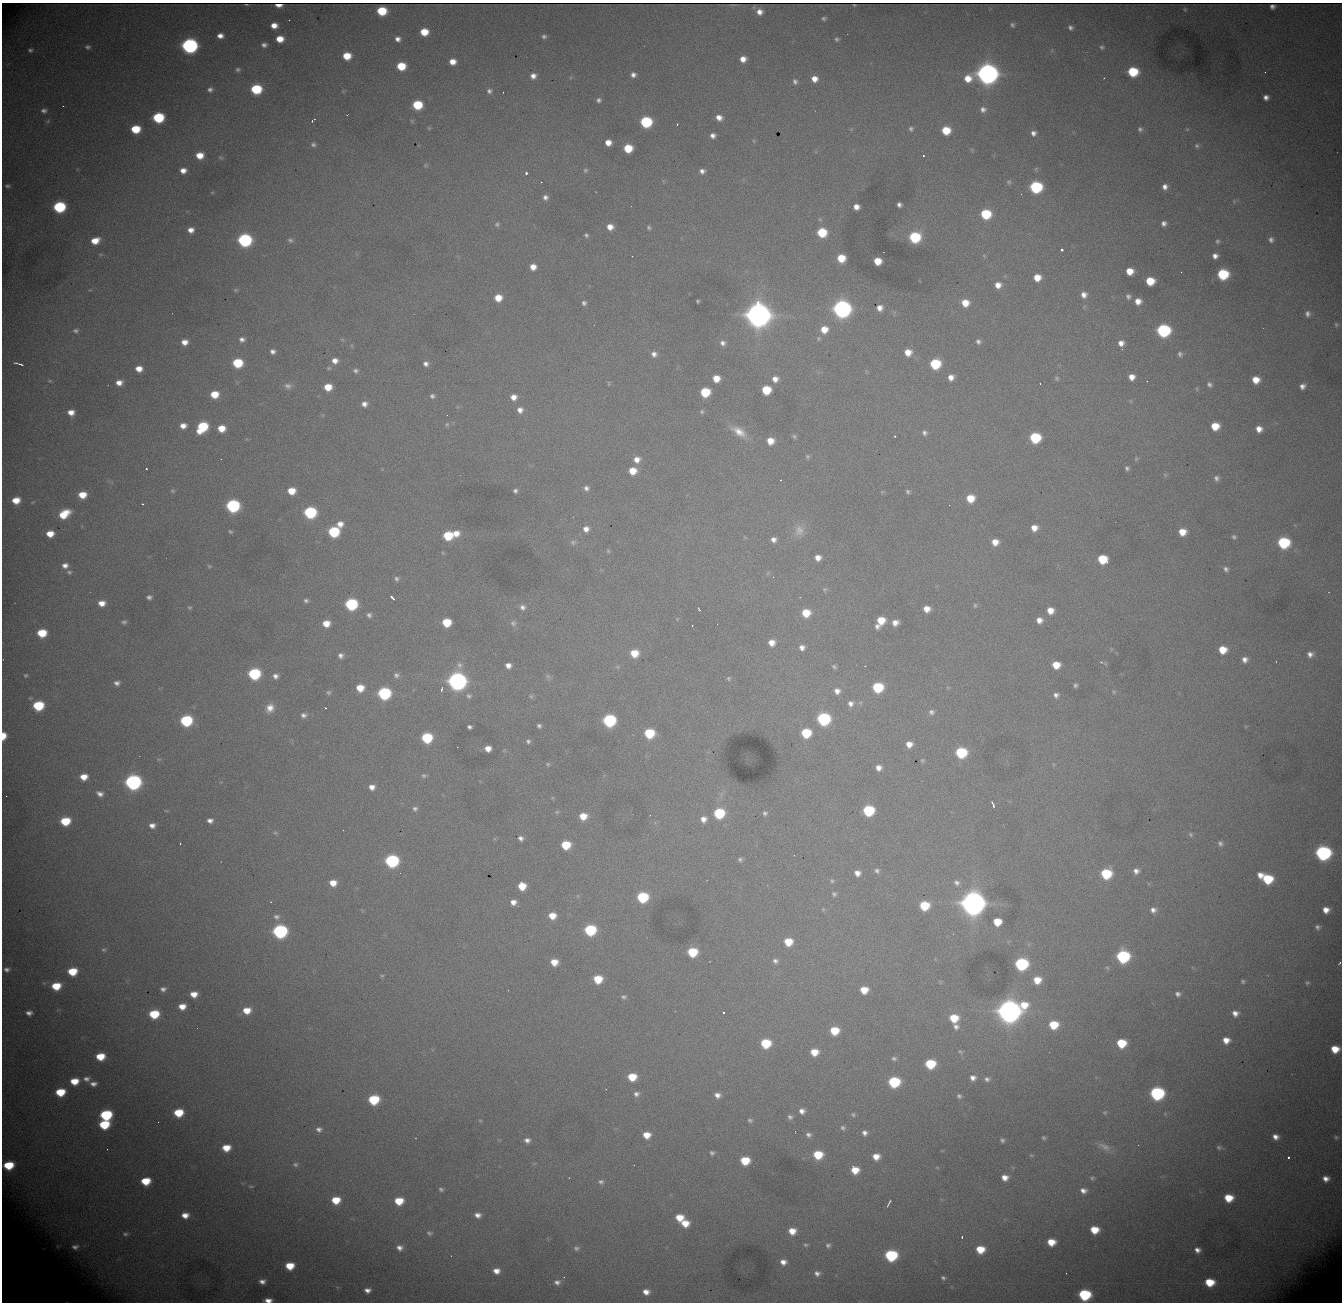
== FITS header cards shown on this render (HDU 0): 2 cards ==
NAXIS1  = 1340
NAXIS2  = 1300

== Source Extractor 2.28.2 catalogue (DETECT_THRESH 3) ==
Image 1340 x 1300 px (HDU 0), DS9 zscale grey, 1 PNG px = 1 image px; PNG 1344 x 1304 px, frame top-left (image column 1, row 1300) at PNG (2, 3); no overlay
Background 2550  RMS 29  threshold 85.8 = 3 sigma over >= 5 px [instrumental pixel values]
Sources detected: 495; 1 with non-positive FLUX_AUTO (blend fragments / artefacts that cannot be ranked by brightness) is not listed; the other 494 listed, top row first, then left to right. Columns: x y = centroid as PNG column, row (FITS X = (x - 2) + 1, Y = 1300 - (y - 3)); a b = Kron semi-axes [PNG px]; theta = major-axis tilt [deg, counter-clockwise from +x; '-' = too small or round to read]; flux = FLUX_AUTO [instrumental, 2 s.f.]
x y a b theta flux
278 5 6 3 -4 4.7e+03
854 5 3 2 - 1.4e+03
1185 10 4 3 - 2.0e+03
382 11 7 6 - 8.4e+04
759 12 6 5 - 1.3e+04
824 18 4 4 - 3.6e+03
274 25 6 5 - 1.8e+04
1012 25 5 5 - 4.2e+03
1070 28 5 5 - 5.5e+03
424 32 7 6 - 4.4e+04
220 36 6 5 - 1.3e+04
544 36 5 4 - 4.8e+03
280 39 6 6 - 2.9e+04
398 39 6 5 - 9.3e+03
837 39 4 4 - 3.6e+03
264 45 5 4 - 6.7e+03
189 46 8 7 - 7.9e+05
88 47 7 6 - 5.4e+03
1102 47 5 5 - 3.5e+03
30 50 6 5 - 4.4e+03
347 56 7 6 - 4.4e+04
743 59 7 6 - 1.8e+04
453 62 6 5 - 2.1e+04
401 66 7 6 - 6.1e+04
238 69 6 5 - 4.6e+03
1133 72 7 7 - 1.1e+05
1265 72 2 2 - 3.3e+03
987 73 9 9 - 2.6e+06
633 75 6 6 - 8.9e+03
533 76 7 7 - 1.2e+04
968 78 11 8 34 3.3e+04
814 79 7 6 - 1.8e+04
795 82 7 6 - 6.5e+03
256 89 7 6 - 1.3e+05
210 90 7 6 - 6.9e+03
343 91 5 5 - 2.2e+03
489 91 7 7 - 6.8e+03
503 92 3 2 - 1.9e+03
1266 97 6 5 - 1.0e+04
599 100 6 6 - 5.8e+03
417 105 7 6 - 9.7e+04
63 106 2 2 - 1.1e+03
983 109 8 7 - 9.4e+03
44 111 7 5 -2 6.8e+03
158 117 7 6 - 1.6e+05
719 118 7 6 - 1.4e+04
313 120 8 4 40 3.9e+03
412 121 6 5 - 2.9e+03
646 122 7 7 - 2.0e+05
677 124 2 2 - 1.3e+03
429 128 5 4 - 2.4e+03
135 129 7 6 - 7.0e+04
911 129 5 5 - 4.0e+03
1140 129 6 6 - 5.2e+03
1187 129 5 5 - 2.5e+03
946 130 7 6 - 5.5e+04
1033 133 7 6 - 9.2e+03
713 136 6 5 - 9.0e+03
754 141 6 3 -71 2.3e+03
608 142 6 5 - 1.9e+04
313 144 7 7 - 5.8e+03
1197 146 7 7 - 5.2e+03
628 148 7 6 - 5.9e+04
200 155 7 6 - 3.1e+04
924 156 3 3 - 4.1e+03
221 158 8 5 -18 3.4e+03
425 165 5 5 - 2.7e+03
585 170 7 6 - 4.2e+03
183 171 6 5 - 1.5e+04
702 171 5 5 - 7.9e+03
526 173 3 3 - 5.9e+03
1009 182 7 6 - 3.9e+03
8 186 8 5 -1 4.7e+03
1036 187 8 7 - 2.5e+05
1165 187 7 6 - 1.1e+04
212 192 5 3 - 1.9e+03
545 197 6 6 - 7.5e+03
1234 201 5 5 - 2.4e+03
899 205 5 5 - 6.7e+03
59 207 8 7 - 2.2e+05
856 207 6 5 - 1.4e+04
986 214 7 7 - 1.1e+05
820 219 6 5 - 3.4e+03
1164 223 6 6 - 8.2e+03
497 224 6 5 - 4.0e+03
610 227 6 6 - 1.8e+04
649 228 5 4 - 3.5e+03
191 230 7 6 - 1.4e+04
822 232 7 7 - 8.5e+04
586 235 4 4 - 3.8e+03
915 237 7 7 - 1.6e+05
245 240 8 7 - 4.2e+05
290 240 7 6 - 5.4e+03
1271 240 7 6 - 6.7e+03
95 241 8 6 19 3.0e+04
1218 241 6 5 - 3.6e+03
1062 250 3 3 - 7.3e+03
632 256 2 2 - 1.2e+03
984 256 6 4 -48 2.5e+03
1215 256 5 5 - 1.0e+04
841 258 6 6 - 4.9e+04
877 261 6 6 - 3.6e+04
533 267 6 6 - 1.9e+04
1130 271 6 6 - 3.0e+04
1181 272 2 2 - 1.0e+03
1223 274 7 7 - 1.5e+05
1037 278 6 6 - 2.8e+04
1150 281 7 6 - 5.7e+04
998 285 7 7 - 1.7e+04
236 290 6 5 - 3.1e+03
1084 295 7 7 - 1.3e+04
1128 296 7 6 - 5.9e+03
498 298 6 6 - 3.2e+04
698 301 3 3 - 2.6e+03
1138 301 6 6 - 1.8e+04
584 303 5 5 - 5.3e+03
965 303 7 7 - 3.2e+04
880 308 6 6 - 1.3e+04
842 309 8 8 - 1.3e+06
758 312 16 9 -85 4.9e+06
1307 314 7 6 - 7.5e+03
1336 324 5 3 - 2.5e+03
824 329 7 7 - 2.8e+04
1163 330 8 7 - 3.5e+05
76 331 7 6 - 5.2e+03
818 338 6 5 - 3.1e+03
242 339 7 6 - 8.2e+03
342 340 6 4 0 2.6e+03
978 341 7 6 - 5.8e+03
184 342 7 6 - 1.7e+04
723 343 7 6 - 8.3e+03
1121 343 6 6 - 1.3e+04
273 351 5 5 - 7.7e+03
908 352 6 6 - 2.4e+04
654 354 7 7 - 1.0e+04
1180 354 6 6 - 5.6e+03
335 361 7 7 - 1.3e+04
237 363 7 6 - 1.0e+05
19 364 8 2 -14 7.0e+03
426 364 6 6 - 8.4e+03
935 364 7 7 - 1.3e+05
329 368 6 4 1 2.7e+03
139 369 7 6 - 2.1e+04
355 371 7 6 - 5.8e+03
951 377 6 6 - 1.4e+04
1132 377 6 6 - 1.6e+04
716 378 6 6 - 2.8e+04
1057 378 6 5 - 3.5e+03
775 379 7 7 - 1.4e+04
1256 380 6 6 - 3.0e+04
50 381 6 5 - 2.7e+03
1147 381 2 2 - 1.3e+03
119 383 7 6 - 1.6e+04
609 383 7 3 -82 2.3e+03
1040 384 3 2 - 2.0e+03
1209 384 7 6 - 6.0e+03
288 386 10 8 -15 8.8e+03
1302 386 6 6 - 1.0e+04
328 387 6 6 - 3.6e+04
1197 389 6 3 -71 2.1e+03
766 390 7 6 - 7.5e+04
705 392 7 7 - 8.9e+04
214 394 7 6 - 4.2e+04
432 396 6 6 - 5.6e+03
514 397 6 6 - 1.5e+04
364 404 7 6 - 1.1e+04
520 410 7 7 - 1.2e+04
71 412 7 6 - 1.8e+04
702 412 6 5 - 3.4e+03
447 424 7 6 - 4.4e+03
183 426 7 6 - 1.5e+04
1215 426 7 6 - 4.4e+04
202 427 9 7 48 1.3e+05
221 428 7 6 - 3.2e+04
1259 429 7 6 - 1.7e+04
739 432 22 10 -33 3.1e+04
924 433 7 6 - 6.7e+03
794 436 7 6 - 3.8e+03
895 436 3 2 - 3.3e+03
1035 438 7 7 - 1.4e+05
770 441 7 6 - 2.7e+04
807 457 7 6 - 3.8e+03
221 459 2 2 - 7.7e+02
637 459 8 8 - 1.6e+04
1136 459 6 4 68 2.4e+03
1127 468 5 4 - 4.1e+03
146 469 3 2 - 2.6e+03
632 471 7 6 - 3.3e+04
1165 475 6 4 -50 2.7e+03
1216 478 7 6 - 6.6e+03
780 480 3 2 - 2.5e+03
586 488 7 7 - 7.5e+03
173 491 7 5 -29 3.7e+03
291 491 7 6 - 3.7e+04
515 491 5 5 - 5.2e+03
908 491 5 5 - 3.9e+03
882 492 6 4 46 2.2e+03
82 495 7 6 - 3.5e+04
970 498 7 7 - 4.5e+04
16 500 7 6 - 3.2e+04
33 502 5 3 - 1.6e+03
142 504 3 2 - 2.4e+03
949 505 3 2 - 2.7e+03
233 506 8 7 - 3.7e+05
310 512 8 7 - 2.5e+05
64 514 10 7 32 5.0e+04
340 524 7 7 - 1.6e+04
1034 528 6 6 - 1.9e+04
586 529 7 7 - 1.3e+04
799 530 16 14 -88 2.4e+04
230 531 5 4 - 2.7e+03
334 532 7 7 - 1.6e+05
1182 532 6 6 - 3.1e+04
456 533 8 8 - 2.2e+04
50 534 7 5 4 2.7e+04
448 536 7 7 - 8.6e+04
1234 537 5 5 - 4.0e+03
774 539 6 6 - 9.9e+03
573 542 8 7 - 5.9e+03
995 542 6 6 - 2.2e+04
1283 543 8 7 - 2.0e+05
608 551 5 5 - 2.8e+03
818 558 6 6 - 1.5e+04
1102 559 7 7 - 7.6e+04
65 565 7 6 - 1.1e+04
209 566 6 5 - 2.9e+03
1226 569 7 6 - 6.4e+03
69 572 7 5 -10 4.2e+03
773 577 3 3 - 9.9e+02
397 579 7 6 - 5.4e+03
825 589 7 6 - 3.7e+03
149 597 5 4 - 5.9e+03
392 597 5 3 - 9.4e+03
306 600 6 5 - 5.1e+03
102 603 7 6 - 2.0e+04
351 604 7 7 - 2.5e+05
975 605 6 5 - 3.0e+03
189 607 6 6 - 3.4e+03
523 607 8 7 - 8.6e+03
699 609 4 2 - 2.7e+03
927 609 6 6 - 2.1e+04
1050 610 6 6 - 2.2e+04
806 613 7 7 - 4.9e+04
369 615 6 6 - 6.0e+03
881 620 7 7 - 4.1e+04
1039 620 6 5 - 1.4e+04
124 622 6 4 7 4.5e+03
446 622 7 6 - 6.7e+04
326 623 7 6 - 2.8e+04
513 623 9 8 - 7.2e+03
895 623 7 6 - 1.4e+04
692 625 2 2 - 1.4e+03
877 626 6 5 - 7.4e+03
42 633 7 6 - 6.5e+04
771 643 6 6 - 1.9e+04
802 647 7 7 - 1.1e+04
1223 650 7 6 - 4.0e+04
634 653 7 7 - 4.1e+04
1310 654 7 6 - 1.0e+04
340 655 6 6 - 8.1e+03
1245 660 7 7 - 1.1e+04
1101 662 4 4 - 3.3e+03
459 665 10 8 -76 1.1e+04
508 665 6 5 - 1.2e+04
1056 665 6 6 - 3.7e+04
865 666 3 2 - 1.4e+03
618 667 6 4 -71 2.5e+03
834 667 7 5 -40 3.9e+03
254 674 8 7 - 2.2e+05
25 675 5 5 - 2.8e+03
396 675 8 7 - 6.9e+03
275 676 7 7 - 9.5e+03
548 676 8 6 -69 4.8e+03
729 678 6 5 - 3.5e+03
457 681 8 8 - 1.4e+06
117 683 7 5 1 7.7e+03
1075 685 5 4 - 4.1e+03
878 687 7 7 - 1.2e+05
360 688 7 6 - 3.4e+04
442 689 6 4 71 3.4e+03
837 691 8 7 - 1.3e+04
328 692 6 6 - 4.1e+03
1114 692 6 4 -73 2.9e+03
384 693 8 7 - 2.9e+05
1056 695 6 6 - 7.2e+03
468 696 9 7 -11 7.4e+03
531 696 6 6 - 3.4e+03
850 703 8 8 - 1.0e+04
38 706 8 6 5 1.3e+05
270 708 11 10 - 2.1e+04
325 708 2 2 - 1.3e+03
931 712 7 6 - 6.6e+03
304 715 9 7 5 9.0e+03
823 719 8 7 - 3.1e+05
609 720 7 7 - 3.0e+05
186 721 8 7 - 2.1e+05
539 726 4 4 - 4.5e+03
469 727 4 4 - 5.1e+03
649 733 7 7 - 1.1e+05
806 733 7 7 - 9.2e+04
3 736 6 4 82 3.2e+04
427 738 7 7 - 1.5e+05
528 741 6 5 - 4.8e+03
909 744 6 6 - 1.7e+04
488 748 6 5 - 1.8e+04
961 753 7 7 - 1.5e+05
159 759 6 3 17 2.1e+03
922 760 6 5 - 3.3e+03
548 764 5 5 - 2.8e+03
878 768 6 6 - 1.3e+04
424 776 6 6 - 4.0e+03
84 777 7 6 - 2.6e+04
133 782 8 7 - 7.9e+05
372 787 7 6 - 1.3e+04
100 794 7 5 -21 1.0e+04
993 804 7 3 -67 5.6e+03
415 809 7 6 - 5.4e+03
868 810 7 7 - 1.7e+05
166 811 6 3 -18 2.0e+03
557 812 6 5 - 3.0e+03
719 813 7 7 - 1.4e+05
765 813 6 6 - 5.1e+03
583 816 7 7 - 3.2e+04
703 819 8 8 - 1.5e+04
210 820 6 5 - 9.5e+03
65 821 7 6 - 8.0e+04
152 825 7 6 - 1.1e+04
343 830 2 2 - 1.4e+03
275 833 6 5 - 3.0e+03
1190 834 7 6 - 4.1e+03
521 838 5 5 - 7.0e+03
1220 843 7 6 - 5.9e+03
180 844 3 2 - 1.2e+03
566 845 7 6 - 6.8e+04
1323 853 8 7 - 5.9e+05
740 859 6 5 - 4.7e+03
392 861 8 7 - 3.6e+05
877 871 7 6 - 6.0e+03
1136 871 7 7 - 1.0e+04
400 873 2 2 - 2.9e+03
857 873 6 6 - 1.3e+04
1106 874 8 7 - 1.2e+05
1260 875 6 5 - 1.5e+04
1267 879 8 7 - 9.8e+04
832 881 6 5 - 3.6e+03
333 883 6 6 - 2.3e+04
957 883 9 7 -38 8.0e+03
522 886 6 6 - 4.1e+04
834 894 7 6 - 4.7e+03
642 897 7 7 - 1.5e+05
271 902 3 2 - 1.4e+03
513 902 6 5 - 1.3e+04
973 902 12 9 -82 4.0e+06
924 906 7 7 - 8.1e+04
823 909 5 5 - 2.4e+03
1153 910 8 7 - 1.0e+04
1326 910 6 6 - 1.7e+04
552 916 7 6 - 2.8e+04
276 917 9 7 -22 7.8e+03
997 922 6 6 - 4.6e+04
1317 927 6 5 - 5.4e+03
590 930 7 7 - 1.7e+05
280 931 8 7 - 4.8e+05
788 942 7 6 - 4.6e+04
104 950 7 5 -14 3.6e+03
692 952 7 6 - 9.1e+04
1123 956 8 7 - 3.0e+05
775 961 7 6 - 6.8e+03
554 962 7 6 - 2.7e+04
1340 963 4 2 - 2.6e+03
1021 964 8 7 - 2.9e+05
7 969 8 6 -10 7.8e+03
72 971 7 6 - 6.0e+04
382 976 5 4 - 2.5e+03
598 979 7 6 - 5.6e+04
1037 980 8 7 - 3.4e+04
1243 981 6 5 - 3.5e+03
1307 983 6 5 - 3.5e+03
56 986 7 6 - 5.5e+04
163 989 6 5 - 7.1e+03
864 990 7 6 - 3.5e+04
194 994 6 5 - 2.2e+04
1178 994 6 5 - 6.5e+03
624 997 6 5 - 4.2e+03
182 1006 6 5 - 2.2e+04
247 1010 8 7 - 3.2e+04
1009 1011 11 10 - 3.1e+06
723 1012 3 3 - 4.8e+03
29 1013 6 5 - 9.0e+03
1235 1013 7 6 - 1.3e+04
154 1014 7 6 - 8.6e+04
954 1018 8 7 - 5.3e+04
1053 1025 8 7 - 6.3e+04
956 1027 7 6 - 7.8e+03
834 1031 7 6 - 5.8e+04
1226 1040 7 6 - 2.0e+04
766 1043 7 7 - 9.5e+04
1121 1043 7 7 - 7.6e+04
1335 1049 7 6 - 3.7e+04
814 1052 7 6 - 3.3e+04
960 1052 8 4 -64 3.6e+03
100 1056 7 6 - 4.8e+04
894 1058 6 5 - 4.5e+03
930 1064 7 7 - 9.7e+04
632 1077 7 6 - 4.9e+04
973 1078 7 6 - 1.0e+04
86 1079 9 7 0 9.7e+03
987 1079 6 6 - 6.2e+03
74 1081 8 6 2 3.8e+04
894 1082 8 7 - 1.7e+05
93 1084 8 5 1 9.7e+03
60 1092 7 6 - 6.4e+04
1157 1093 8 7 - 3.8e+05
636 1094 8 7 - 7.9e+03
717 1095 6 5 - 1.0e+04
959 1096 5 5 - 4.5e+03
374 1100 8 6 5 1.2e+05
802 1111 6 6 - 1.1e+04
178 1113 7 6 - 6.7e+04
1105 1113 6 6 - 3.3e+03
853 1114 6 5 - 3.3e+03
106 1115 8 6 3 1.9e+05
790 1117 7 6 - 5.7e+03
750 1120 7 5 -18 4.1e+03
480 1121 5 4 - 2.5e+03
158 1122 2 2 - 4.1e+03
104 1124 8 6 8 9.9e+04
843 1128 6 5 - 4.4e+03
319 1129 8 7 - 8.4e+03
865 1133 6 5 - 8.0e+03
647 1135 7 6 - 2.8e+04
808 1135 7 5 -26 6.6e+03
1275 1137 7 6 - 1.3e+04
1336 1137 6 5 - 3.6e+03
1044 1138 4 4 - 3.2e+03
527 1140 7 6 - 9.4e+03
1002 1140 6 5 - 4.5e+03
1104 1147 20 8 -26 1.7e+04
1219 1147 9 6 -14 5.8e+03
226 1148 7 6 - 3.4e+04
712 1153 6 5 - 4.5e+03
818 1155 7 6 - 6.7e+04
1031 1155 6 4 -1 2.2e+03
876 1156 7 6 - 2.2e+04
1288 1157 3 3 - 5.5e+03
745 1161 7 6 - 6.3e+04
295 1164 7 6 - 5.1e+03
8 1165 7 6 - 7.7e+04
855 1170 7 7 - 3.5e+04
1005 1177 7 6 - 1.7e+04
1092 1178 7 4 0 3.4e+03
1326 1179 6 5 - 1.2e+04
146 1181 7 6 - 5.6e+04
601 1182 8 6 -9 5.8e+03
251 1186 7 3 -8 2.6e+03
441 1189 5 4 - 4.2e+03
1083 1190 8 6 -11 1.1e+04
1228 1198 7 6 - 4.9e+04
336 1200 7 6 - 4.6e+04
399 1201 7 6 - 4.7e+04
889 1203 8 2 62 3.8e+03
185 1215 8 6 0 2.0e+04
478 1215 6 5 - 1.1e+04
679 1217 7 6 - 3.7e+04
685 1223 8 6 -16 3.3e+04
1094 1230 7 6 - 4.4e+04
792 1231 8 7 - 2.7e+04
429 1233 8 6 -12 5.0e+03
125 1234 6 4 -6 3.7e+03
962 1237 3 2 - 7.7e+03
1051 1242 7 6 - 3.6e+04
806 1245 6 5 - 3.6e+03
828 1245 7 6 - 6.1e+03
58 1246 7 4 18 3.8e+03
75 1247 12 8 3 1.4e+04
400 1248 7 7 - 1.1e+04
576 1248 9 6 3 6.0e+03
980 1249 7 6 - 4.8e+04
1197 1250 7 6 - 1.1e+04
891 1255 8 7 - 2.2e+05
783 1262 7 6 - 1.4e+04
290 1266 7 6 - 4.6e+04
496 1271 6 5 - 1.6e+04
817 1273 8 7 - 9.8e+03
1066 1273 2 2 - 9.6e+02
564 1277 3 3 - 2.1e+03
943 1278 6 5 - 4.5e+03
262 1281 6 5 - 9.6e+03
557 1282 9 7 1 9.6e+03
1209 1282 7 6 - 6.0e+04
367 1290 8 6 -2 1.1e+04
646 1292 8 7 - 1.6e+04
1084 1295 8 7 - 2.0e+05
268 1300 7 4 1 1.4e+04
At the frame edge (FLAGS 8, measured only in part): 3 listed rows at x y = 3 736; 1340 963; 268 1300
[1 non-positive-flux detection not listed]